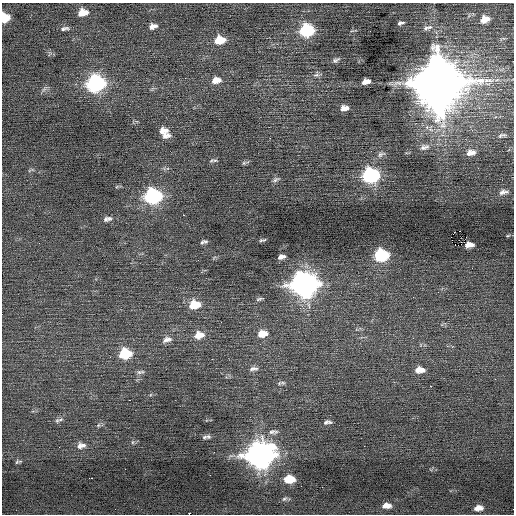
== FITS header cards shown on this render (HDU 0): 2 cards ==
NAXIS1  =                  512 / Axis length
NAXIS2  =                  512 / Axis length

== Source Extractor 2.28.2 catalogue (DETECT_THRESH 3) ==
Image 512 x 512 px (HDU 0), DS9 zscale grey, 1 PNG px = 1 image px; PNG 516 x 516 px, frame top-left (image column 1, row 512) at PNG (2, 3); no overlay
Background 0.0568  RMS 0.76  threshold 2.27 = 3 sigma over >= 5 px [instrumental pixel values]
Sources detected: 76; all 76 listed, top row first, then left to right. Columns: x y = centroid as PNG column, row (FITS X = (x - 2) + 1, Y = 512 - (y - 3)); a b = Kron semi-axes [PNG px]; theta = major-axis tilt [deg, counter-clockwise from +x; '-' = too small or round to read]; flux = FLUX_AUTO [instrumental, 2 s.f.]
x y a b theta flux
83 12 10 7 12 660
5 18 7 7 - 1400
485 19 9 6 19 490
403 22 4 4 - 87
399 23 4 3 - 96
153 26 10 6 14 250
65 28 12 5 12 160
427 28 15 5 18 210
307 30 10 8 13 4700
220 40 10 8 10 1000
336 60 10 5 25 130
316 75 9 5 9 140
216 80 12 8 11 450
366 82 8 5 16 300
437 82 16 16 - 370000
96 83 11 9 13 12000
44 89 8 5 46 130
344 108 8 5 9 310
164 131 11 8 4 390
166 135 12 7 9 270
502 135 12 5 14 150
270 138 2 2 - 600
424 147 14 8 14 330
471 153 12 7 13 350
381 154 12 7 21 180
215 160 8 4 2 85
244 163 7 5 45 82
371 176 10 8 9 9100
276 179 10 5 25 120
503 192 13 6 9 230
153 196 10 8 7 10000
183 215 3 2 - 89
109 218 8 7 - 140
106 219 8 5 74 110
508 235 5 3 - 45
262 240 9 3 9 85
452 240 2 2 - 44
205 241 7 5 -40 82
202 242 7 5 43 92
39 243 3 2 - 42
458 245 3 2 - 10000
469 245 8 5 1 360
381 255 10 7 6 4500
281 257 7 4 14 210
198 260 2 2 - 28
304 284 13 10 5 43000
259 299 10 4 17 100
195 305 11 8 10 1200
262 334 11 7 10 660
199 335 12 8 13 640
167 340 13 7 18 290
125 354 10 8 10 2400
212 359 3 2 - 59
254 369 13 6 7 200
419 370 11 6 0 450
140 372 12 5 9 140
495 379 2 2 - 30
283 383 8 5 -5 110
430 386 2 2 - 190
129 400 2 2 - 230
57 420 7 6 - 130
327 422 10 5 6 150
98 425 6 4 88 77
273 432 14 6 2 210
205 437 8 5 20 130
132 442 6 4 89 71
81 445 12 8 10 320
59 447 3 2 - 48
260 455 13 10 8 53000
18 462 7 3 11 85
125 469 2 2 - 37
91 478 4 2 - 200
289 479 10 7 0 1100
284 499 9 6 37 120
386 506 11 7 0 350
478 508 11 7 7 340
At the frame edge (FLAGS 8, measured only in part): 1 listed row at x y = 5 18